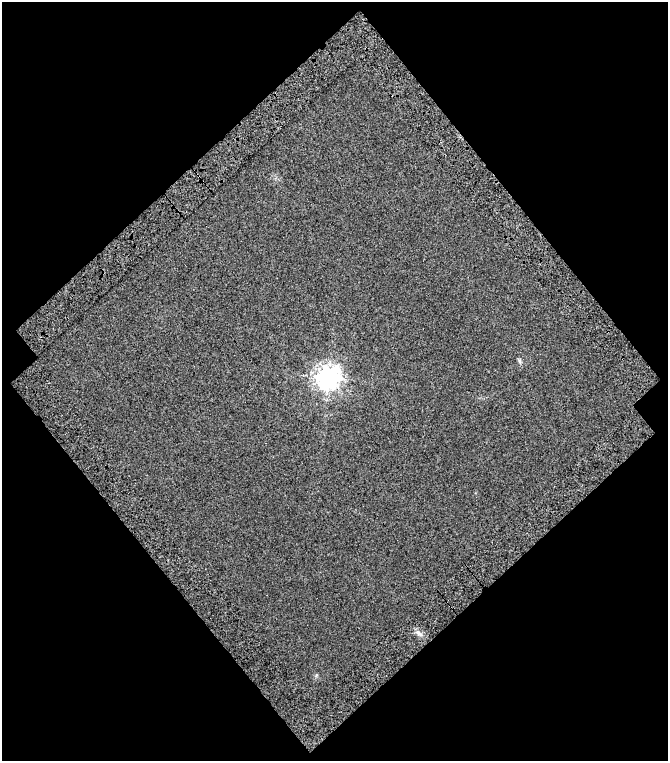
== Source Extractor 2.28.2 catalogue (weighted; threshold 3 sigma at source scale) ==
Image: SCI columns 93-758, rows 49-807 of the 851 x 854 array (HDU 1 of 3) = the unmasked area's bounding box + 8 px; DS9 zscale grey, full resolution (1 PNG px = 1 image px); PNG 670 x 763 px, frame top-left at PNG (2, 2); no overlay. Shown black and unused: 49% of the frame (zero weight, under 4 of 7 exposures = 22% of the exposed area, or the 3 px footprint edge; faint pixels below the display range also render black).
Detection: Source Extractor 2.28.2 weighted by HDU 2 'WHT'. Background 0.0099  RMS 0.0049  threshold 0.0199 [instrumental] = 3 sigma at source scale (4.09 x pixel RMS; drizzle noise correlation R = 1.36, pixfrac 0.8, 0.0396/0.0396 arcsec/px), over >= 5 px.
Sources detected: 3; all 3 listed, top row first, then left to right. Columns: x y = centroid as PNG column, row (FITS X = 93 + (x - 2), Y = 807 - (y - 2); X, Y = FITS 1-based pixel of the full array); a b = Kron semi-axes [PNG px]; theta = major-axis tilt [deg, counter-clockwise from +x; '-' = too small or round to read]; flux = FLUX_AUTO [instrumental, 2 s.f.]
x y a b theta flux
519 361 6 4 -88 0.74
328 377 8 8 - 340
419 633 10 6 -38 1.7